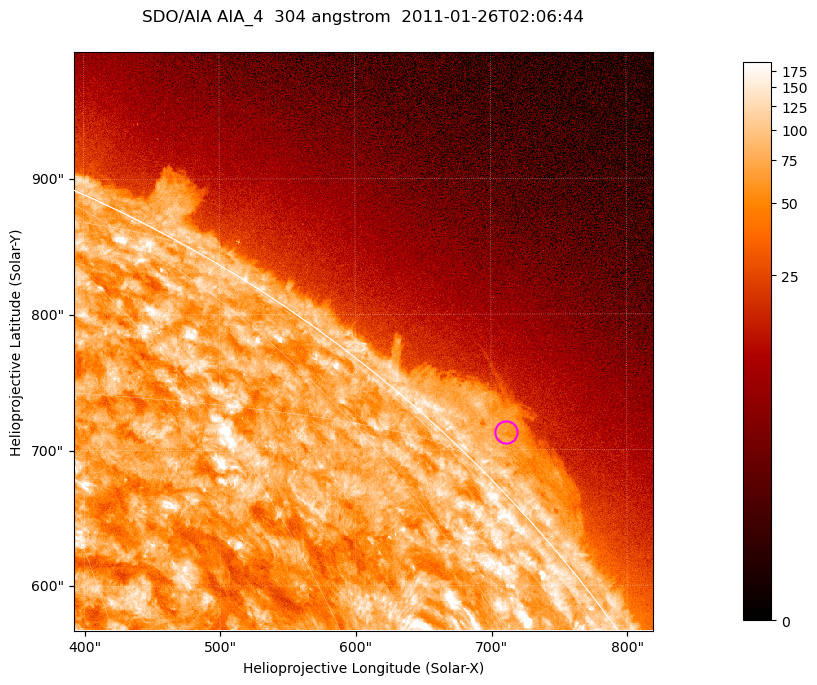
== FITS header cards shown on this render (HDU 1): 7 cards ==
TELESCOP= 'SDO/AIA '           / For AIA: SDO/AIA
INSTRUME= 'AIA_4   '           / For AIA: AIA_ATA1, AIA_ATA2, AIA_ATA3 or AIA_AT
WAVELNTH=                  304 / [angstrom] Wavelength
WAVEUNIT= 'angstrom'           / Wavelength unit: angstrom
DATE-OBS= '2011-01-26T02:06:44.125' / [ISO] Date when observation started; ISO 8
CTYPE1  = 'HPLN-TAN'           / CTYPE1; Typically HPLN
CTYPE2  = 'HPLT-TAN'           / CTYPE2; Typically HPLT

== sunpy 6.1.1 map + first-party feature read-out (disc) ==
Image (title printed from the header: SDO/AIA AIA_4  304 angstrom  2011-01-26T02:06:44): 711 x 711 px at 0.6 arcsec/px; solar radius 975 arcsec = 1624 px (partial field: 2.6% of the solar disc is inside the frame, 42% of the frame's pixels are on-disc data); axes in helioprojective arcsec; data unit not stated in the header (colour bar unlabelled)
Orientation: roll -0.132 deg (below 1 deg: not rotated)
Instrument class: DISC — disc imager (sunpy class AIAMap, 304 A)
Bright regions (active regions / flare kernels): reference = the on-disc median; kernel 7 px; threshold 5 sigma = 124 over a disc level ~73.7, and >= 1.15x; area >= 505 px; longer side >= 9 px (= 5.4 arcsec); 0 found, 0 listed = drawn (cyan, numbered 1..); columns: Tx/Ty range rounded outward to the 2 arcsec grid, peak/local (2 s.f.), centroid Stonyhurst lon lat
Off-limb structures (1.02-1.3 R_sun): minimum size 252 px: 2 found; the strongest spans PA ~310..320 deg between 1.02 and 1.06 R_sun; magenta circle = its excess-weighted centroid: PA ~315 deg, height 1.03 R_sun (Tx ~710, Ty ~712 arcsec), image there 2.6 x the reference